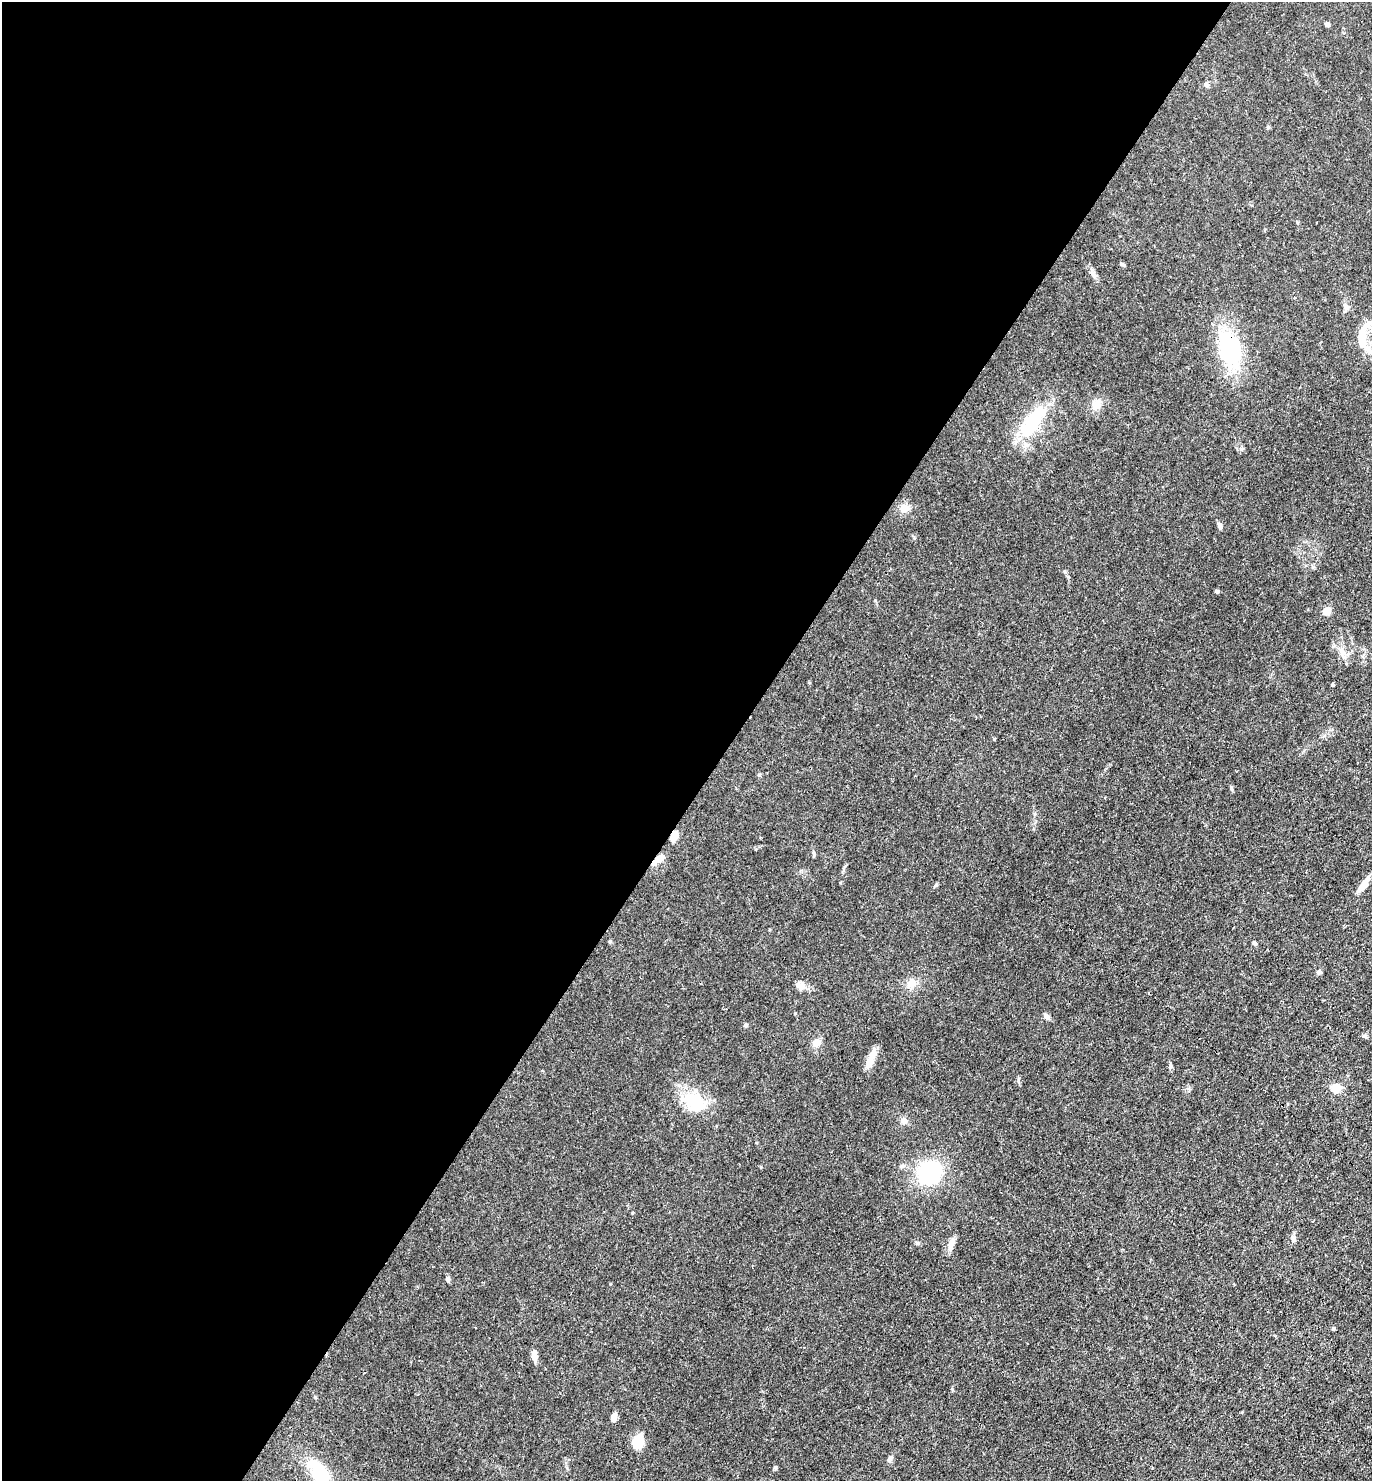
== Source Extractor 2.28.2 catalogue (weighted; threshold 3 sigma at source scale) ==
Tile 5 of 4 x 4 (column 1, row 2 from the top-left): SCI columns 293-1662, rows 2961-4439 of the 5925 x 5919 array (HDU 1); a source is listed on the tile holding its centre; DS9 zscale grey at full resolution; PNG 1374 x 1483 px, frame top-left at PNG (2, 2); no overlay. Shown black and unused: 53% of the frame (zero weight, under 3 of 4 exposures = <1% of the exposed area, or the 3 px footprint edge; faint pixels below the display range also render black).
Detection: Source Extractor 2.28.2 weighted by HDU 2 'WHT'; one run over the whole footprint, this tile lists its part. Background 0.0243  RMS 0.0028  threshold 0.0126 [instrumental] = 3 sigma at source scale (4.5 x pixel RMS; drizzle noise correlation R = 1.50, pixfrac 1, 0.05/0.05 arcsec/px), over >= 5 px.
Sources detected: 44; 1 inside a brighter object's white glare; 1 cosmic-ray / hot-pixel residue — not listed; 1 inside a brighter listed object's ellipse — not listed separately; the other 41 listed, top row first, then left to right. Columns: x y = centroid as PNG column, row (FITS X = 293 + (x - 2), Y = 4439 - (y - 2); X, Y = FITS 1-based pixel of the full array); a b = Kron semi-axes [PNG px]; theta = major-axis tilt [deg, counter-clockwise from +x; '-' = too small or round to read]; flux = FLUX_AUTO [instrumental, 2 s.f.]
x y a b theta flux
1327 24 6 5 - 0.56
1206 84 7 5 -59 0.6
1122 264 7 4 -39 0.45
1093 274 11 6 -60 1.1
1346 307 11 6 -51 0.88
1362 340 27 10 89 6
1230 349 30 20 -71 27
1096 404 14 11 61 2.4
1032 424 38 18 53 16
904 508 9 8 - 2.9
1220 526 7 6 - 0.76
1217 591 4 3 - 0.6
1327 611 6 6 - 3.7
1342 652 14 6 -49 1.7
1333 685 4 3 - 0.37
674 836 11 6 73 3.1
659 859 13 7 32 2.4
1364 885 21 7 52 2.7
1254 943 7 4 -44 0.4
1319 972 6 5 - 0.61
911 983 12 11 - 2.3
800 986 14 10 -23 1.7
1047 1017 9 6 -52 0.75
746 1025 6 5 - 0.38
817 1043 11 9 42 1.8
869 1062 22 9 71 3.1
1170 1066 7 4 89 0.46
1336 1088 11 10 - 2.5
694 1101 27 18 -34 12
903 1121 8 7 - 1
929 1172 17 16 - 35
1293 1239 8 6 -82 0.78
951 1245 18 7 77 1.7
447 1279 8 5 -62 0.51
1333 1329 6 4 0 0.29
534 1356 14 6 -85 1.6
614 1417 9 5 66 1.5
638 1442 10 9 - 8
890 1459 10 5 44 0.69
775 1467 6 4 1 0.34
320 1475 36 16 -64 13
Overlapping masked pixels (flux is a lower limit): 3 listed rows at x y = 1230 349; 674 836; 659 859
Isophote crosses this tile's border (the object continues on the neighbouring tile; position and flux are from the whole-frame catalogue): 1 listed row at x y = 320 1475
Unlisted compact peaks at least as high as the median listed source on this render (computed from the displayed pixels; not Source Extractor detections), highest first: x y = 936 885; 994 739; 1232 790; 918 1243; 1363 1036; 759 775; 761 1167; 610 1284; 840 883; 315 1397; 609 941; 1018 1080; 795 1013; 952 1389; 914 537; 755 849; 1268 127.